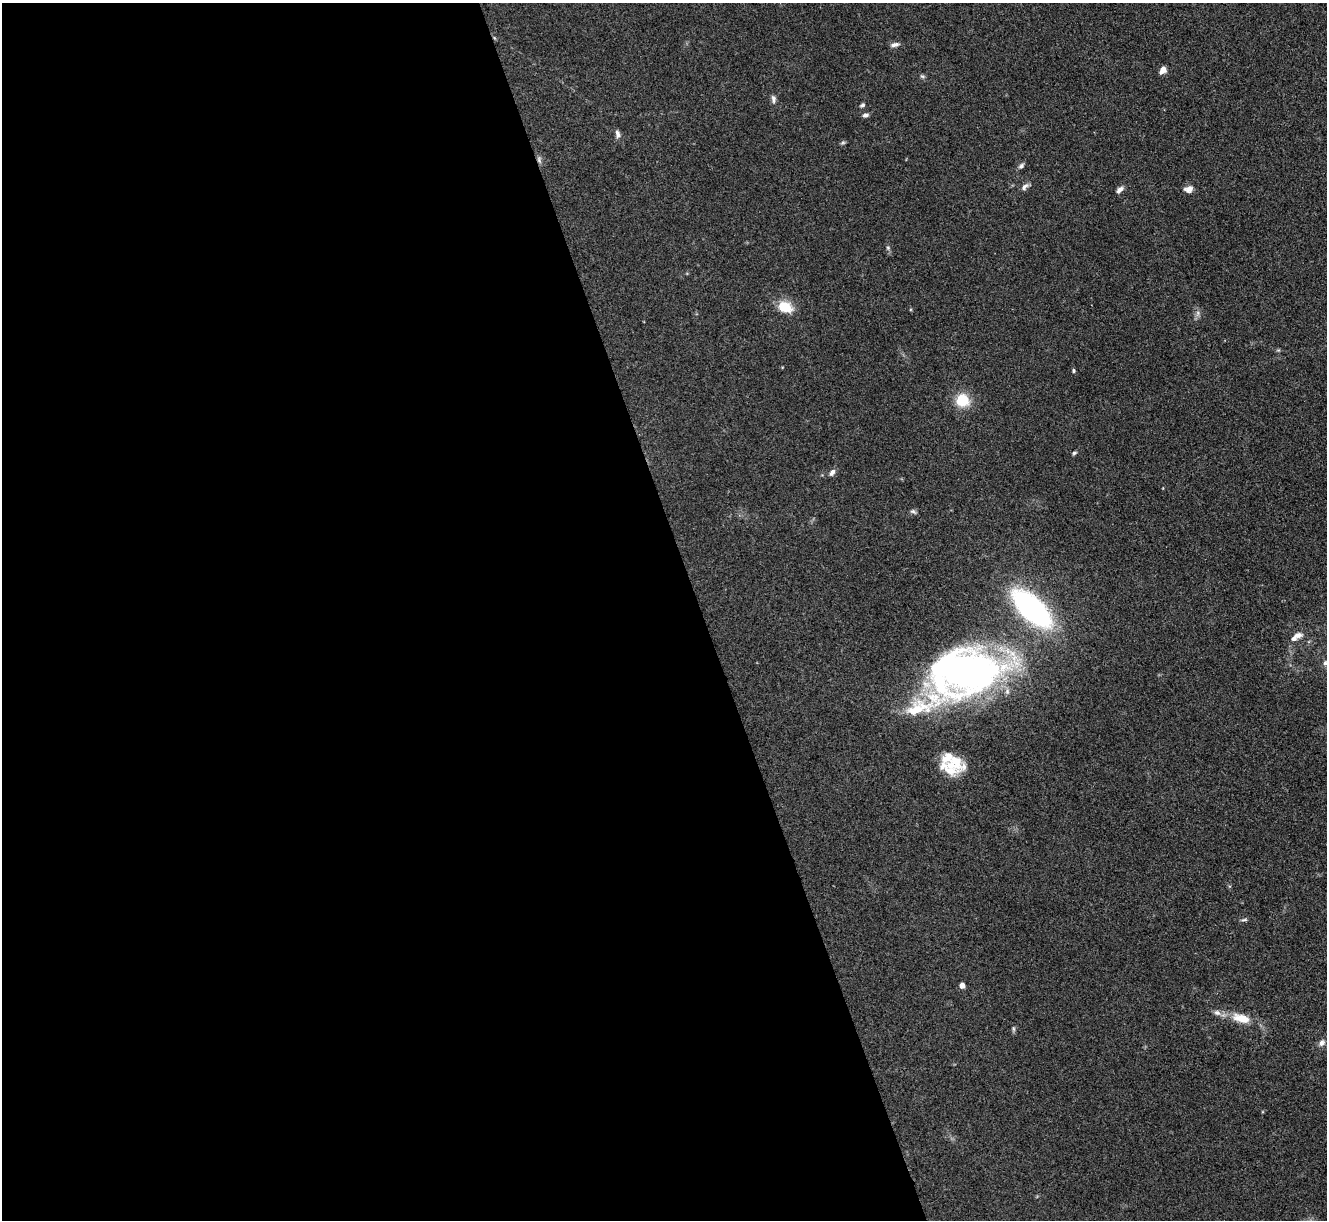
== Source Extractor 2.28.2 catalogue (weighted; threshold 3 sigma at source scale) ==
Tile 9 of 4 x 4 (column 1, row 3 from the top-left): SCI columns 9-1333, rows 1494-2711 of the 5316 x 5299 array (HDU 1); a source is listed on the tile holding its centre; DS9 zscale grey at full resolution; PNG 1329 x 1222 px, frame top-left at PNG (2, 3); no overlay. Shown black and unused: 53% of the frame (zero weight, under 3 of 4 exposures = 1% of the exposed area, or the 3 px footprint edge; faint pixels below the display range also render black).
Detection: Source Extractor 2.28.2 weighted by HDU 2 'WHT'; one run over the whole footprint, this tile lists its part. Background 0.111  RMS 0.0067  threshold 0.0302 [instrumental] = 3 sigma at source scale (4.5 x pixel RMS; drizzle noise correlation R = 1.50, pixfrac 1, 0.05/0.05 arcsec/px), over >= 5 px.
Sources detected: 37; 1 inside a brighter object's white glare — not listed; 5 inside a brighter listed object's ellipse — not listed separately; the other 31 listed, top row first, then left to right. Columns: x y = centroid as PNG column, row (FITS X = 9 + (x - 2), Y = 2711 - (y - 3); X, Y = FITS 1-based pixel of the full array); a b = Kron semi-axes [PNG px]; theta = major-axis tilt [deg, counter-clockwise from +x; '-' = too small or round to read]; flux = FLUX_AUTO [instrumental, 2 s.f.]
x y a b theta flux
895 45 12 5 12 2.3
1163 70 8 5 58 4.4
922 76 7 5 -11 1.1
773 99 11 6 -83 2.3
862 105 7 5 16 1.3
865 115 7 5 15 1.8
617 134 10 5 -85 2.6
843 143 6 4 1 1
539 160 10 6 -73 1.9
1021 166 9 6 45 1.9
1025 187 12 6 45 2.6
1189 189 10 8 12 3.9
1120 190 9 6 39 2.8
888 248 5 5 - 1
785 307 18 13 -22 13
1198 313 7 4 90 1.8
1074 371 6 4 -86 0.9
962 400 13 12 - 19
1074 453 6 4 28 1
832 472 9 6 55 2.3
913 511 9 5 -26 1.5
1032 609 36 16 -44 170
1297 635 13 8 0 4
1325 663 7 5 80 1.5
967 672 72 45 12 310
955 763 27 19 -31 19
1244 920 9 3 11 1.2
962 986 4 4 - 5.5
1241 1018 26 11 -15 13
1014 1029 6 4 -71 1
1322 1043 10 7 66 2.8
Overlapping masked pixels (flux is a lower limit): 1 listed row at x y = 539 160